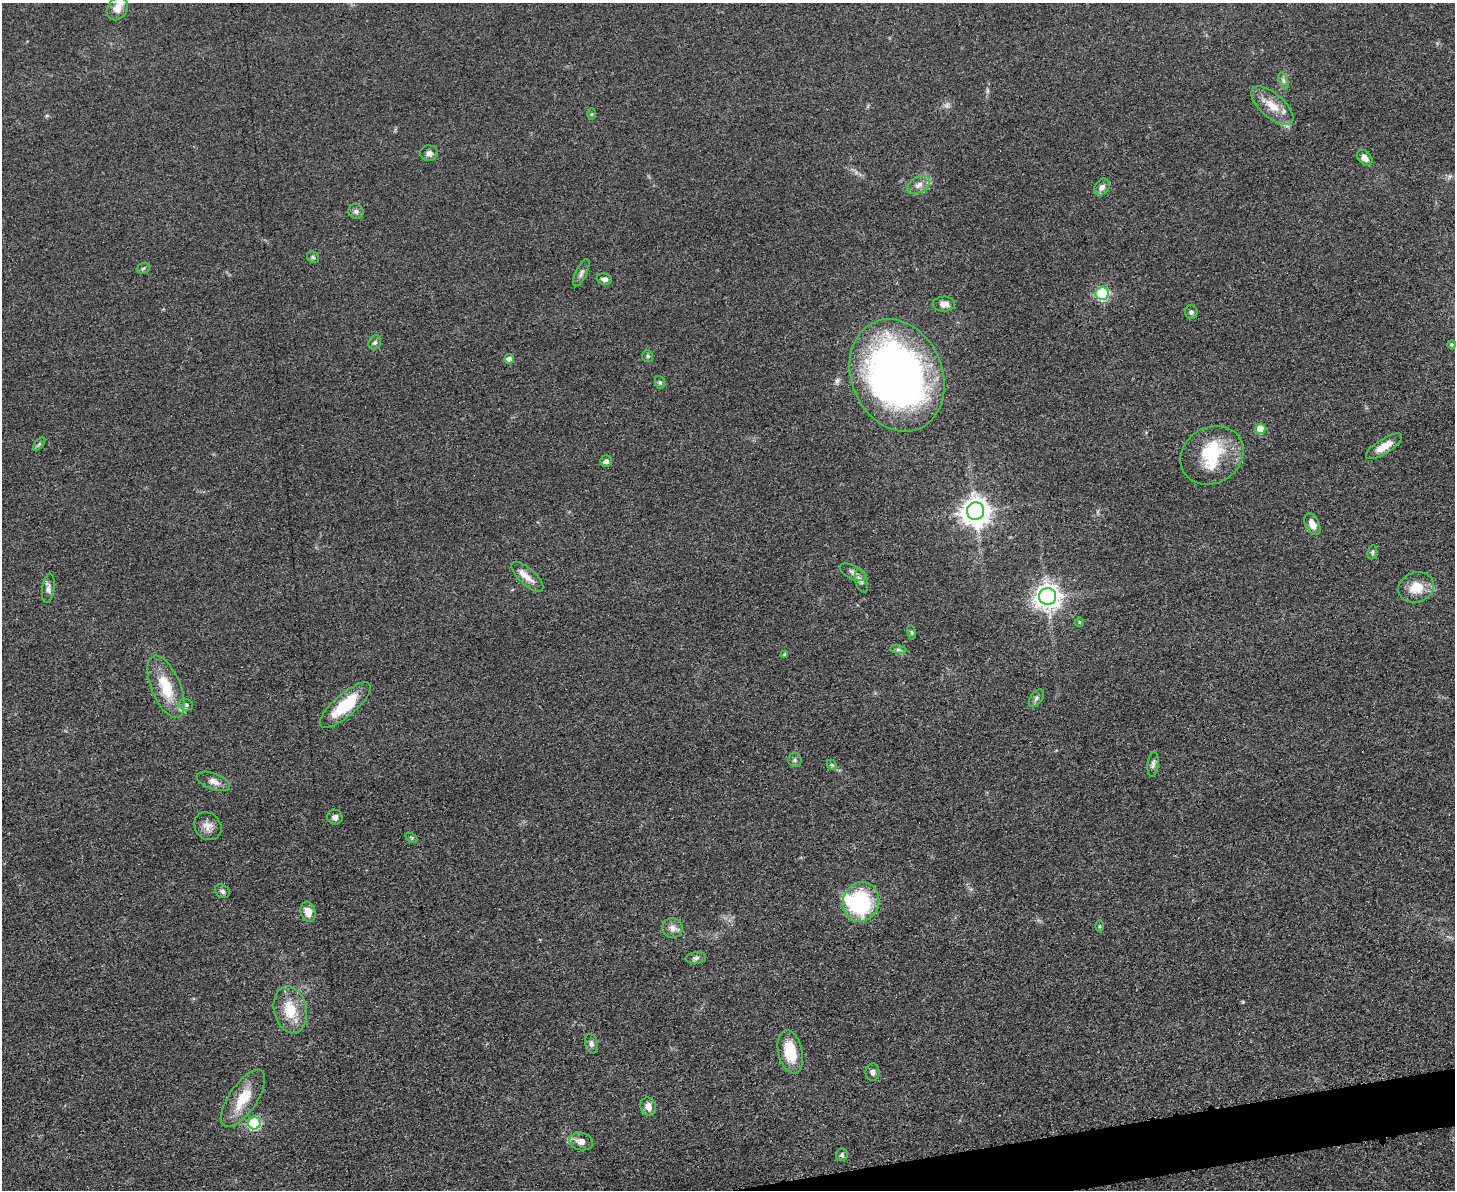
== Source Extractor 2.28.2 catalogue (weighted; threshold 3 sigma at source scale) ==
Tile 5 of 3 x 4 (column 2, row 2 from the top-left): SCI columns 1592-3044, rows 2384-3571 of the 4748 x 4767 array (HDU 1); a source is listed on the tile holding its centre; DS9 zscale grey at full resolution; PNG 1457 x 1192 px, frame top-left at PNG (2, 3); each listed source drawn as its Kron ellipse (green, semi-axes under 4 px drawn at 4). Shown black and unused: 2% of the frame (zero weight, under 3 of 5 exposures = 1% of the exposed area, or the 3 px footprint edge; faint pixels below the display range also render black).
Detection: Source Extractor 2.28.2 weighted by HDU 2 'WHT'; one run over the whole footprint, this tile lists its part. Background 0.0464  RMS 0.0055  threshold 0.0249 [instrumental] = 3 sigma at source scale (4.5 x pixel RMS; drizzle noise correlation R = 1.50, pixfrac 1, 0.05/0.05 arcsec/px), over >= 5 px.
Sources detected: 72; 2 too faint to see at this stretch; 1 inside a brighter object's white glare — neither listed nor drawn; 3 inside a brighter listed object's ellipse — not listed separately; the other 66 listed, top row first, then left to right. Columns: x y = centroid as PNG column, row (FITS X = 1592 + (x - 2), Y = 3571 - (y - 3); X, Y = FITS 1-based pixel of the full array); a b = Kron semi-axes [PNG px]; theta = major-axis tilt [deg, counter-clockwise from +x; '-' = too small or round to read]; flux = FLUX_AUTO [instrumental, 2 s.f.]
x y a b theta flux
117 9 12 10 58 5.4
1283 80 9 4 -71 1.2
1272 106 26 12 -41 10
592 114 5 3 - 0.6
429 153 9 7 -1 2.2
1365 158 9 6 -50 3.1
919 185 12 7 31 3.6
1102 187 9 7 55 2.7
356 211 7 7 - 1.7
313 257 6 5 - 1.1
143 268 7 5 22 1.2
581 273 15 5 64 2.1
604 279 8 5 -5 2.4
1102 293 6 6 - 64
944 304 11 7 1 3.9
1191 312 7 6 - 1.6
375 342 7 6 - 1.3
1452 344 4 4 - 0.69
648 356 6 5 - 0.88
509 359 5 4 - 2.8
897 375 58 45 -67 320
660 382 6 5 - 0.86
1260 429 5 5 - 10
39 444 8 4 53 1
1384 446 21 7 32 6.3
1212 455 33 28 31 27
606 461 6 5 - 1.8
975 511 9 8 - 700
1312 524 11 7 -63 5.3
1372 552 7 5 82 0.96
853 572 14 7 -28 2.5
527 577 20 8 -42 5.7
861 581 12 6 -77 2.1
1416 587 18 15 18 11
48 588 15 6 82 2.5
1047 596 8 8 - 520
1079 622 5 4 - 0.6
912 632 7 3 -81 0.73
898 650 8 4 -8 1.2
785 654 4 3 - 0.64
166 687 33 14 -67 18
1036 698 10 6 54 1.6
186 705 7 6 - 1.3
345 705 32 11 41 24
795 760 7 6 - 1.2
1153 764 12 5 84 1.8
832 765 6 4 -44 0.73
213 781 17 8 -21 3.9
335 817 8 7 - 2.1
208 826 15 12 -50 4.5
412 838 7 4 -32 0.76
222 891 8 6 -34 1.6
861 902 20 18 67 54
308 912 10 7 -75 6.1
1099 926 5 3 - 0.61
673 928 10 10 - 3.3
696 958 10 5 6 1.6
290 1010 24 16 -77 16
591 1044 10 6 -75 1.9
790 1052 22 12 -77 18
873 1072 9 7 -88 2.2
243 1098 33 14 56 15
648 1106 9 7 -72 3.9
254 1123 6 6 - 61
581 1141 12 9 -14 4.2
842 1155 6 6 - 1.5